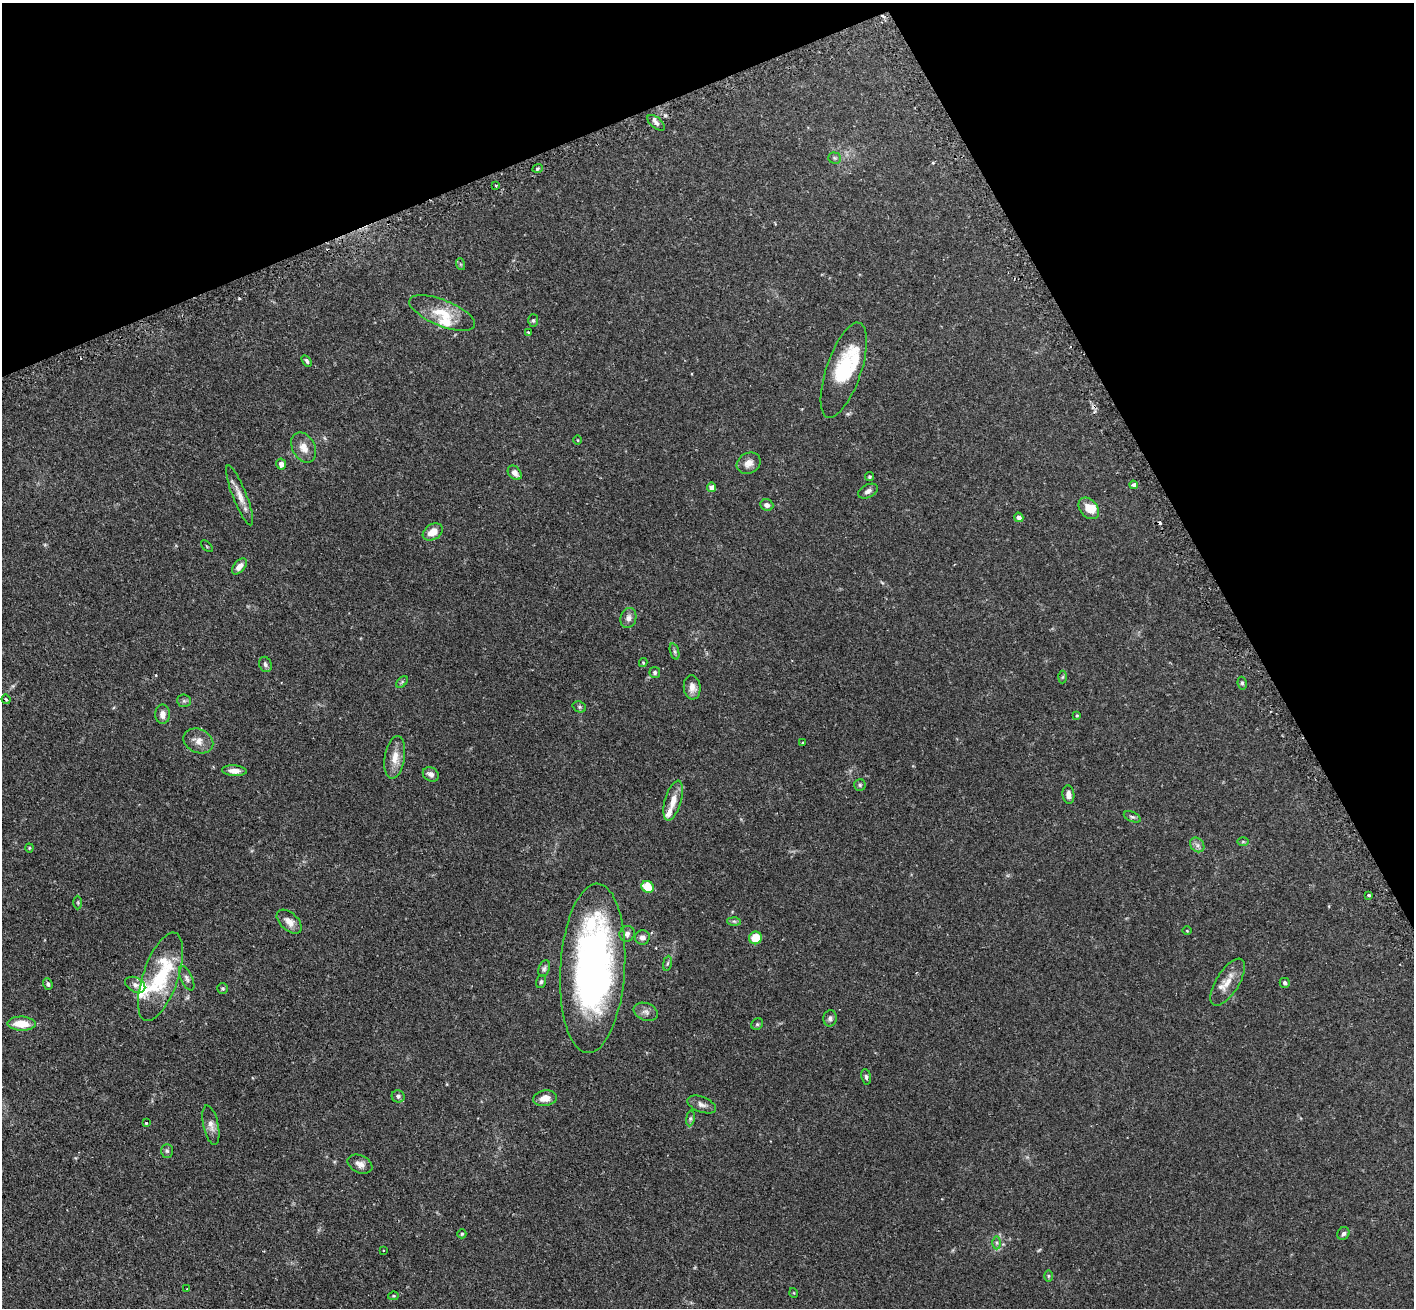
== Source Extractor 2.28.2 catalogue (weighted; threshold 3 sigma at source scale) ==
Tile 3 of 4 x 4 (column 3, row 1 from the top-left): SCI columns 2868-4279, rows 4098-5403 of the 5734 x 5719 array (HDU 1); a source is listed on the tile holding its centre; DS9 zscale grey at full resolution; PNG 1416 x 1310 px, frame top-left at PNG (2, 3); each listed source drawn as its Kron ellipse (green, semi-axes under 4 px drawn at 4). Shown black and unused: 22% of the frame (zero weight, under 2 of 3 exposures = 4% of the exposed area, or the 3 px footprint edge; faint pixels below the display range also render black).
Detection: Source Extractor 2.28.2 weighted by HDU 2 'WHT'; one run over the whole footprint, this tile lists its part. Background 0.153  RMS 0.0061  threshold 0.0275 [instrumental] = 3 sigma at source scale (4.5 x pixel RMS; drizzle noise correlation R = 1.50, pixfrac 1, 0.05/0.05 arcsec/px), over >= 5 px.
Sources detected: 105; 1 too faint to see at this stretch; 3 cosmic-ray / hot-pixel residue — neither listed nor drawn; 8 inside a brighter listed object's ellipse — not listed separately; the other 93 listed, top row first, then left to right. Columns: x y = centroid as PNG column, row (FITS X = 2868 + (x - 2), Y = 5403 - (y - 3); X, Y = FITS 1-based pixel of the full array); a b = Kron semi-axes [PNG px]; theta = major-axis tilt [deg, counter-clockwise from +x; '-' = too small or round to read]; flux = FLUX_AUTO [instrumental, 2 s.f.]
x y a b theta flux
656 123 10 5 -40 1.9
835 158 6 5 - 1
538 168 5 3 - 0.74
496 185 3 2 - 0.56
460 264 6 4 -71 0.63
442 313 35 13 -22 14
533 320 6 5 - 0.86
528 332 4 3 - 0.96
307 361 6 4 -57 1
844 370 50 17 71 31
578 440 4 3 - 0.42
304 447 16 11 -63 5.6
749 463 12 10 31 4.2
281 464 5 5 - 2.7
515 473 8 6 -49 2.9
869 477 4 4 - 0.74
1133 485 4 3 - 3
712 487 5 4 - 3.5
868 491 11 6 25 2
240 495 32 7 -68 6.1
767 505 6 5 - 2.2
1089 508 12 8 -48 5.9
1019 517 5 4 - 2.1
433 532 11 7 32 6.5
207 546 7 3 -45 0.45
239 566 9 5 48 3.6
628 618 10 7 73 2.7
675 651 8 3 -71 0.99
643 662 4 4 - 0.58
265 664 8 6 -67 1.5
655 673 5 5 - 1
1063 677 6 4 88 0.74
402 682 7 4 46 0.88
1242 683 6 4 -81 1
692 687 12 8 -83 3.9
6 699 5 3 - 0.75
184 701 7 6 - 1.1
579 707 7 5 -21 0.95
163 714 10 7 -90 3.3
1077 715 3 3 - 1.1
198 741 15 12 -24 5.1
803 742 3 2 - 0.49
395 757 21 10 81 7.2
234 771 12 5 -4 3.7
431 774 8 6 -32 2.2
860 785 6 5 - 0.95
1068 795 9 6 -82 2.9
673 801 20 8 74 6.5
1132 817 9 5 -23 1.2
1243 842 6 4 0 0.68
1197 845 8 6 -48 1.9
29 848 4 4 - 0.61
648 887 6 5 - 12
1369 895 3 3 - 2.2
78 903 7 3 -90 0.74
734 921 7 4 -2 0.93
289 922 15 8 -43 4.3
1187 931 5 3 - 0.49
627 934 8 7 - 2
642 937 7 7 - 2.5
755 938 6 6 - 12
667 963 7 4 80 0.84
544 968 9 5 72 1.4
593 968 85 32 86 220
160 977 46 17 71 38
187 978 13 5 -65 2
541 982 6 5 - 1
1228 982 27 11 58 8.1
1285 983 5 5 - 1.1
48 984 6 4 -71 1
135 985 11 7 -27 2.2
223 988 5 5 - 0.89
646 1012 12 8 -20 2.8
830 1018 8 7 - 1.7
21 1024 14 7 -2 10
757 1024 6 5 - 0.87
866 1077 8 5 -82 1.2
398 1096 6 6 - 1.3
545 1098 12 7 9 5.2
702 1104 15 7 -21 2.8
690 1118 8 4 81 1
146 1123 3 3 - 0.57
211 1125 20 7 -78 3.8
167 1151 7 6 - 1.2
360 1164 13 8 -25 3.2
462 1234 4 4 - 0.78
1343 1234 7 6 - 1.5
997 1243 6 4 -89 1.1
383 1250 2 2 - 0.48
1048 1276 6 4 -89 0.65
187 1289 2 2 - 0.39
794 1293 5 3 - 0.42
393 1296 5 4 - 0.6